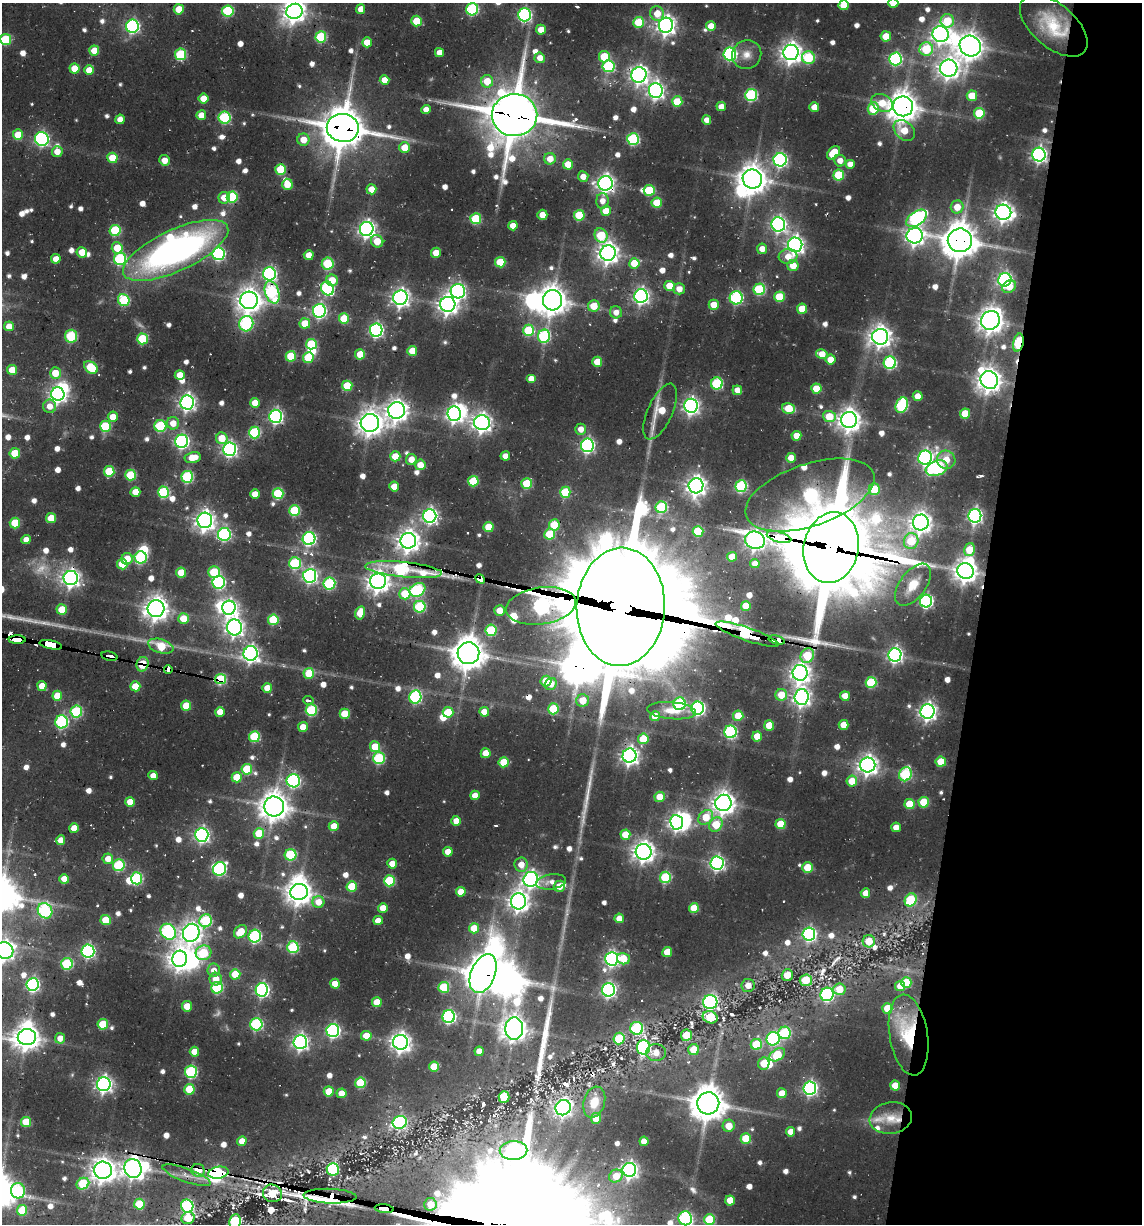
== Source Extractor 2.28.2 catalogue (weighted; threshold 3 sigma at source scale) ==
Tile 8 of 4 x 4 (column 4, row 2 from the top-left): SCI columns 3661-4800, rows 2523-3744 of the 5108 x 4966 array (HDU 1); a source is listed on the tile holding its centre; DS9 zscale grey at full resolution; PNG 1144 x 1226 px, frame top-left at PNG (2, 3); each listed source drawn as its Kron ellipse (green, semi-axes under 4 px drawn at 4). Shown black and unused: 15% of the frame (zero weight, under 2 of 3 exposures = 7% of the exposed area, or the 3 px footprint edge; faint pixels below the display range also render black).
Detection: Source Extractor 2.28.2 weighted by HDU 2 'WHT'; one run over the whole footprint, this tile lists its part. Background 0.0823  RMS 0.0094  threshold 0.0425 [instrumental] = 3 sigma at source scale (4.5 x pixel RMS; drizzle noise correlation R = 1.50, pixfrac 1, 0.05/0.05 arcsec/px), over >= 5 px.
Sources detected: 766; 5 too faint to see at this stretch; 26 inside a brighter object's white glare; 12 cosmic-ray / hot-pixel residue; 3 long thin detections or spike segments (spike, bleed or trail) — neither listed nor drawn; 7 inside a brighter listed object's ellipse — not listed separately; of the other 713, all 500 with FLUX_AUTO >= 8.11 (the completeness limit of this list) listed and drawn (213 fainter detections not listed), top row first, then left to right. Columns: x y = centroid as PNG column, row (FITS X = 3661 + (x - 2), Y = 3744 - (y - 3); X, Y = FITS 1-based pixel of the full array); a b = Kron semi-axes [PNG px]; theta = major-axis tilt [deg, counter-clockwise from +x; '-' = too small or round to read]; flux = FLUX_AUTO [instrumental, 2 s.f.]
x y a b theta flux
893 3 5 5 - 17
844 5 5 5 - 19
179 9 5 5 - 20
361 9 5 4 - 9.4
472 9 6 6 - 110
228 11 5 5 - 74
294 11 8 7 - 680
657 14 7 6 - 16
524 15 6 6 - 180
417 21 5 5 - 23
947 21 7 6 - 32
639 22 5 5 - 40
666 25 7 7 - 500
132 26 6 6 - 180
711 26 5 5 - 14
1054 26 40 21 -40 51
541 30 5 5 - 14
941 34 8 8 - 460
886 36 5 5 - 18
321 37 5 5 - 66
6 39 5 5 - 53
367 42 5 5 - 17
970 46 11 10 - 1100
926 49 7 6 - 51
94 51 5 5 - 17
791 52 8 7 - 680
439 53 4 4 - 9.8
181 54 6 5 - 65
730 54 6 6 - 160
747 54 15 14 - 11
604 57 6 5 - 38
540 58 5 5 - 9.4
808 58 6 6 - 60
895 59 6 6 - 150
609 66 6 6 - 80
74 68 5 5 - 17
949 68 9 8 - 670
89 70 5 5 - 13
639 75 8 7 - 400
384 80 5 4 - 13
487 81 6 6 - 20
656 91 7 7 - 390
751 95 6 6 - 110
972 96 5 5 - 23
203 98 5 5 - 16
677 102 5 5 - 31
882 103 11 8 -25 18
903 106 10 10 - 1500
721 107 4 4 - 9.3
814 107 5 5 - 12
873 109 6 5 - 34
426 110 4 4 - 8.1
979 113 5 5 - 44
201 115 5 5 - 13
514 115 23 21 1 4800
224 118 6 6 - 89
120 119 5 4 - 9.2
707 120 5 4 - 8.2
343 128 16 14 -9 3000
904 130 12 9 -45 19
18 135 5 5 - 19
42 139 7 6 - 190
633 139 6 6 - 100
303 140 6 6 - 14
405 148 5 5 - 19
57 152 5 5 - 11
833 153 8 5 48 27
1039 155 7 6 - 300
112 158 5 5 - 23
550 159 6 5 - 12
164 160 5 5 - 11
780 160 6 6 - 220
840 161 6 6 - 8.2
568 164 5 5 - 17
850 164 5 5 - 8.3
281 170 5 5 - 37
839 175 5 5 - 49
583 177 5 5 - 8.7
752 179 10 9 - 1300
605 183 7 7 - 440
287 184 5 5 - 16
371 189 5 5 - 12
649 190 5 5 - 49
232 197 5 5 - 60
224 198 6 5 - 13
602 201 8 6 87 8.3
657 203 5 5 - 29
957 207 6 6 - 15
606 211 5 5 - 19
1003 212 8 7 - 530
542 215 5 5 - 11
579 215 5 5 - 40
917 218 11 7 37 160
476 219 5 5 - 51
778 224 7 7 - 290
513 226 5 4 - 11
367 229 7 7 - 400
115 230 5 5 - 61
601 235 7 6 - 40
915 236 8 7 - 470
960 240 12 12 - 2000
377 241 6 6 - 17
795 245 7 7 - 450
117 248 6 5 - 22
762 249 5 5 - 9.6
176 250 57 20 25 370
82 252 5 5 - 19
436 253 5 5 - 17
608 253 8 7 - 660
218 254 6 6 - 140
309 255 5 5 - 13
788 256 9 7 5 13
56 259 5 4 - 11
120 259 6 6 - 100
500 262 5 5 - 34
634 263 5 5 - 25
328 264 6 6 - 49
793 266 5 5 - 15
269 274 6 6 - 200
332 280 6 5 - 18
1005 280 7 6 - 240
669 286 5 5 - 17
1009 287 7 6 - 17
327 288 7 6 - 120
679 289 5 5 - 10
759 289 6 5 - 75
458 291 7 7 - 230
272 292 11 7 -72 130
641 296 7 6 - 330
779 297 5 5 - 36
400 298 7 7 - 450
736 298 6 6 - 120
124 300 6 5 - 66
249 300 9 8 - 910
552 300 10 9 - 1300
448 304 7 7 - 570
714 305 5 5 - 16
594 306 6 5 - 20
802 309 5 5 - 21
319 311 7 6 - 220
616 312 6 6 - 8.2
344 319 5 5 - 35
990 320 10 9 - 1000
305 323 5 5 - 22
246 324 8 7 - 110
9 326 5 5 - 11
376 330 6 6 - 220
529 330 6 5 - 52
71 336 6 6 - 60
544 336 6 6 - 100
880 337 8 8 - 660
142 339 5 5 - 50
1018 343 9 5 78 67
311 344 5 5 - 43
412 351 5 5 - 17
360 354 5 5 - 23
822 354 6 5 - 13
291 356 5 5 - 38
308 358 5 5 - 31
831 359 5 5 - 15
597 362 5 5 - 20
890 363 6 6 - 120
91 367 8 5 -37 47
12 370 5 5 - 16
55 373 5 5 - 19
180 375 5 5 - 14
531 379 5 4 - 10
989 380 9 8 - 920
717 383 6 6 - 86
347 386 5 5 - 33
816 389 5 5 - 23
737 390 4 4 - 9.2
58 394 7 6 - 380
918 396 5 5 - 12
187 402 7 7 - 370
255 403 5 5 - 16
902 405 8 6 68 110
50 406 6 6 - 9.7
691 406 7 7 - 370
789 408 6 5 - 27
397 410 8 8 - 770
660 412 30 12 66 32
454 414 7 6 - 310
965 414 5 5 - 23
276 416 6 6 - 240
829 416 6 5 - 26
113 417 5 5 - 15
849 420 8 8 - 810
173 423 6 6 - 12
370 423 9 9 - 970
482 423 8 7 - 530
105 426 5 5 - 48
160 426 6 6 - 80
581 429 5 5 - 8.7
255 433 6 5 - 76
796 436 5 5 - 15
222 438 6 5 - 21
182 441 6 6 - 200
587 445 7 6 - 230
229 449 7 6 - 270
15 453 5 5 - 26
395 456 5 5 - 21
505 456 4 4 - 9.3
193 457 8 5 10 19
791 458 5 5 - 10
925 458 7 6 - 270
411 459 5 5 - 12
946 460 9 9 - 16
420 465 5 5 - 13
937 468 11 7 20 130
109 471 5 5 - 45
131 475 5 5 - 51
187 477 6 6 - 93
473 481 5 5 - 34
527 484 5 5 - 45
696 486 7 7 - 570
741 486 6 6 - 94
394 487 5 5 - 13
874 489 6 5 - 33
135 492 5 5 - 16
163 492 6 5 - 77
565 492 5 5 - 46
255 494 5 4 - 13
278 494 5 5 - 62
810 495 67 31 19 200
661 507 6 5 - 81
295 511 5 5 - 57
430 516 6 6 - 310
975 516 7 6 - 290
51 518 5 5 - 20
205 520 7 7 - 550
921 522 8 8 - 670
15 523 5 5 - 35
554 525 5 5 - 33
489 527 5 5 - 26
698 531 5 5 - 42
224 534 6 6 - 140
550 534 5 5 - 36
779 537 12 5 -16 1100
309 539 6 6 - 170
26 540 5 4 - 9.4
755 540 10 8 -16 560
408 541 8 8 - 750
911 541 8 7 - 41
831 547 36 27 78 11000
970 550 7 5 73 23
141 557 6 6 - 90
732 557 5 5 - 15
127 559 6 5 - 16
295 563 6 6 - 77
122 564 5 5 - 30
755 564 5 4 - 9
403 570 39 7 -6 140
966 571 8 8 - 840
214 572 6 6 - 44
181 573 5 5 - 22
310 576 7 6 - 270
71 578 7 7 - 460
480 579 5 4 - 150
378 581 8 8 - 750
219 582 6 6 - 140
329 584 6 6 - 93
913 585 24 13 53 22
417 590 8 6 29 110
405 594 5 5 - 31
926 601 6 6 - 170
541 606 35 18 8 530
746 606 5 5 - 21
420 607 6 6 - 75
621 607 59 44 87 22000
229 608 7 6 - 340
156 609 8 8 - 850
62 610 5 5 - 27
500 610 5 5 - 15
360 613 6 5 - 18
183 618 5 5 - 20
273 620 5 5 - 43
234 627 8 7 - 470
491 630 5 5 - 65
747 634 33 6 -19 2100
17 640 8 4 1 520
777 640 8 4 -14 560
51 645 11 4 -12 1900
161 646 13 7 -16 32
251 653 7 7 - 360
468 653 11 11 - 1600
807 655 8 6 61 36
895 655 7 6 - 300
110 656 8 3 -12 120
142 664 7 6 - 26
168 669 4 3 - 270
309 673 5 5 - 30
800 673 8 7 - 610
220 679 5 5 - 79
546 681 5 5 - 23
871 682 5 5 - 56
551 684 6 5 - 9.8
42 686 5 4 - 14
135 686 5 5 - 20
267 688 5 5 - 13
781 695 6 5 - 22
57 696 5 5 - 22
845 696 5 5 - 12
415 697 6 6 - 140
802 697 7 7 - 440
308 700 5 3 - 11
582 700 6 6 - 18
680 704 6 6 - 89
186 706 5 5 - 24
698 708 6 6 - 210
553 709 5 5 - 40
311 710 6 5 - 76
672 711 24 8 -5 15
928 711 7 7 - 420
76 712 6 6 - 86
220 712 5 5 - 12
448 712 5 5 - 27
484 712 5 5 - 14
345 714 5 5 - 24
655 716 5 5 - 17
738 716 5 5 - 24
62 722 6 6 - 130
769 725 5 5 - 22
844 725 5 5 - 15
303 727 5 5 - 12
730 732 6 6 - 130
757 736 5 5 - 16
254 737 5 5 - 57
643 739 5 5 - 28
375 747 5 5 - 25
486 753 5 5 - 15
629 756 7 7 - 450
379 758 6 6 - 85
504 762 5 5 - 26
941 762 5 5 - 25
868 765 7 7 - 580
247 769 5 5 - 42
905 774 7 6 - 91
153 776 5 4 - 9.9
237 777 5 5 - 24
293 781 7 6 - 160
852 781 5 5 - 18
475 795 5 4 - 9.6
660 797 5 5 - 17
130 802 5 4 - 18
924 802 5 5 - 37
723 803 8 8 - 780
909 804 5 5 - 27
274 806 10 10 - 1300
706 817 8 6 45 26
456 821 5 4 - 13
677 822 7 6 - 370
716 824 7 6 - 27
780 824 5 5 - 27
334 826 5 5 - 14
896 827 5 4 - 8.9
74 828 5 4 - 14
259 833 5 5 - 31
202 835 7 6 - 270
625 835 5 5 - 21
61 840 5 4 - 9.7
448 852 5 5 - 12
644 852 8 7 - 700
291 855 6 5 - 61
108 859 5 5 - 10
717 863 6 6 - 260
392 864 5 5 - 11
119 865 6 6 - 70
521 865 7 6 - 11
807 868 5 5 - 29
220 869 7 6 - 140
665 877 6 5 - 66
137 878 6 5 - 87
64 879 5 5 - 11
531 879 8 7 - 380
389 881 5 5 - 60
551 882 15 7 9 8.9
352 886 5 5 - 34
559 886 6 5 - 13
299 892 9 8 - 980
461 892 5 5 - 14
865 893 5 4 - 9.5
911 900 7 5 60 61
518 901 8 7 - 610
318 902 6 6 - 12
383 908 5 5 - 12
694 908 5 5 - 27
45 911 8 7 - 130
619 918 5 4 - 10
106 920 5 5 - 26
378 920 5 4 - 8.2
206 921 6 6 - 81
474 928 5 5 - 20
168 932 8 7 - 160
240 932 7 5 46 21
191 933 9 8 - 630
809 934 6 6 - 200
255 936 6 6 - 130
869 941 6 6 - 17
293 947 6 5 - 73
5 950 9 8 - 520
88 951 6 6 - 190
667 952 5 5 - 17
204 953 8 7 - 60
180 959 8 7 - 750
612 959 7 6 - 270
623 959 6 5 - 25
67 964 6 6 - 72
214 970 6 6 - 9
483 973 20 12 67 2000
235 974 5 5 - 27
787 975 6 5 - 15
216 979 6 6 - 12
806 980 6 6 - 27
906 982 5 5 - 32
32 984 6 6 - 180
335 984 5 5 - 15
748 985 6 6 - 8.5
900 986 5 5 - 14
444 987 5 5 - 43
217 988 6 5 - 71
839 989 6 6 - 20
262 990 6 6 - 220
608 990 7 6 - 250
827 994 7 6 - 160
377 1002 5 5 - 17
710 1002 7 7 - 210
187 1006 5 5 - 16
887 1008 5 5 - 21
449 1017 6 6 - 170
710 1017 8 6 -20 37
103 1024 5 5 - 36
256 1024 6 6 - 120
637 1028 6 6 - 96
514 1029 11 9 86 960
333 1031 6 6 - 210
785 1033 6 6 - 73
686 1035 5 5 - 24
909 1035 41 19 -81 77
366 1036 5 5 - 18
27 1037 9 8 - 980
60 1038 5 5 - 9.9
619 1039 6 5 - 40
773 1039 7 6 - 130
300 1042 7 6 - 340
401 1042 7 7 - 570
756 1044 5 5 - 42
643 1047 7 6 - 220
694 1050 5 5 - 22
479 1051 5 4 - 9.4
194 1052 5 4 - 13
656 1053 10 8 1 9.9
777 1055 8 5 34 43
764 1063 6 5 - 18
434 1067 5 5 - 25
191 1072 6 6 - 110
360 1083 5 5 - 49
104 1084 7 7 - 370
895 1085 5 5 - 19
810 1088 6 6 - 240
189 1089 5 5 - 34
329 1091 5 5 - 23
341 1093 5 5 - 12
782 1093 5 5 - 17
504 1097 6 5 - 29
594 1102 16 10 73 21
708 1103 11 11 - 1800
563 1108 8 7 - 360
596 1118 5 5 - 18
891 1118 21 16 8 18
26 1122 5 5 - 29
400 1122 7 6 - 150
729 1126 6 6 - 15
791 1132 5 4 - 11
746 1139 5 5 - 27
242 1141 5 4 - 10
644 1141 4 4 - 10
513 1150 14 9 1 290
133 1168 9 8 - 610
333 1169 6 6 - 110
103 1170 9 8 - 900
198 1170 6 6 - 20
629 1170 7 7 - 370
218 1173 10 6 11 790
187 1175 25 6 -20 10
616 1176 7 6 - 12
83 1184 6 5 - 57
18 1191 8 7 - 88
272 1193 10 8 -23 21
330 1196 26 7 -2 880
730 1200 5 5 - 17
139 1204 5 5 - 36
430 1204 6 6 - 11
187 1206 6 6 - 120
384 1209 9 3 -6 970
22 1210 5 5 - 34
188 1218 7 6 - 21
685 1218 7 6 - 150
709 1220 5 5 - 51
235 1222 7 6 - 67
Overlapping masked pixels (flux is a lower limit): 35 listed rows (the first 20) at x y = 1054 26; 639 75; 903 106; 514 115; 343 128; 1039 155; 605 183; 960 240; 1018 343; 810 495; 779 537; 755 540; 831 547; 403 570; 966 571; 480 579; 541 606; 621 607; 747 634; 17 640
Isophote crosses this tile's border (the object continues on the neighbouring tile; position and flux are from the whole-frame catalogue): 9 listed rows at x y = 893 3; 844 5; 472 9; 6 39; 5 950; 27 1037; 685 1218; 709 1220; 235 1222